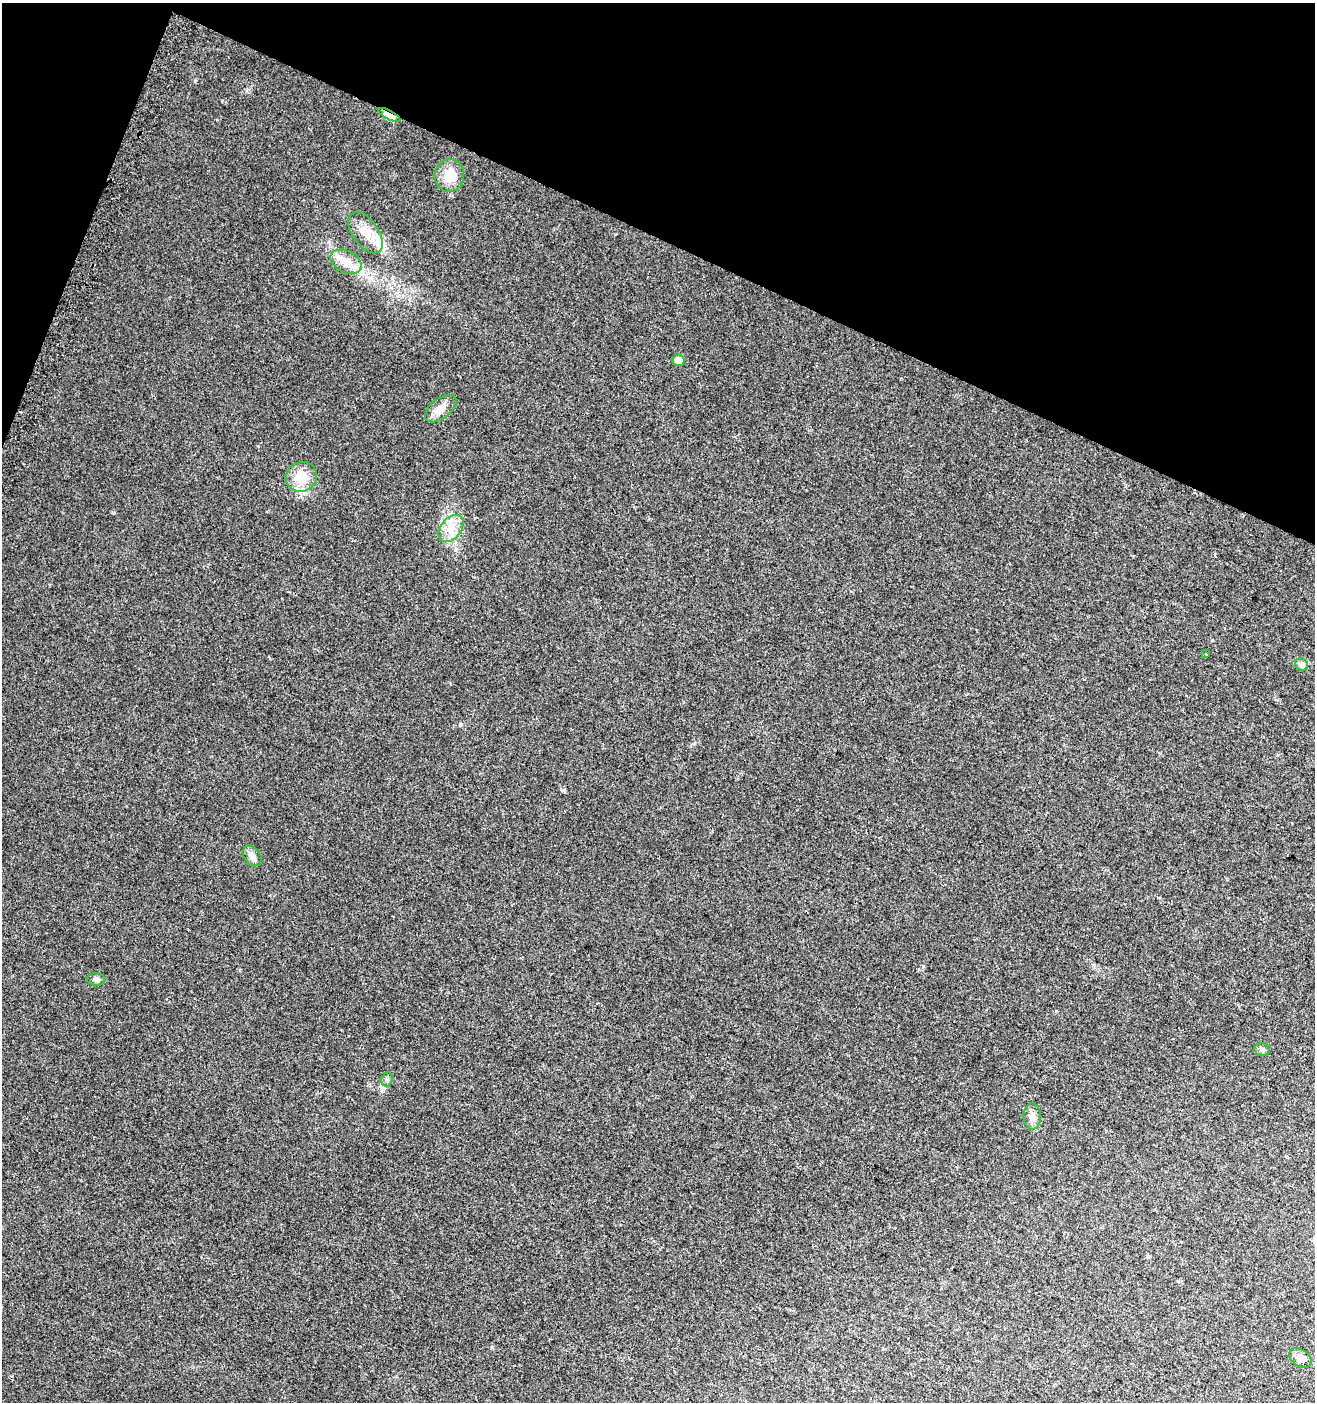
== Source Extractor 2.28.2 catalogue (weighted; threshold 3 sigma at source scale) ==
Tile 2 of 4 x 4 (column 2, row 1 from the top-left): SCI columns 1623-2935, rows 4213-5612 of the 5796 x 5642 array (HDU 1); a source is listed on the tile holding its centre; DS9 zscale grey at full resolution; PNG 1317 x 1404 px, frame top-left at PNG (2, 3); each listed source drawn as its Kron ellipse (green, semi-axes under 4 px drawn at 4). Shown black and unused: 19% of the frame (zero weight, under 2 of 3 exposures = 2% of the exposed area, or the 3 px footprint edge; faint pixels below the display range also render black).
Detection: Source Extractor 2.28.2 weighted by HDU 2 'WHT'; one run over the whole footprint, this tile lists its part. Background 0.0358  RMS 0.0082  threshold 0.037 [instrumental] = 3 sigma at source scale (4.5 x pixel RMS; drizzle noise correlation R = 1.50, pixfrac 1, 0.0396/0.0396 arcsec/px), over >= 5 px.
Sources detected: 18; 2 inside a brighter listed object's ellipse — not listed separately; the other 16 listed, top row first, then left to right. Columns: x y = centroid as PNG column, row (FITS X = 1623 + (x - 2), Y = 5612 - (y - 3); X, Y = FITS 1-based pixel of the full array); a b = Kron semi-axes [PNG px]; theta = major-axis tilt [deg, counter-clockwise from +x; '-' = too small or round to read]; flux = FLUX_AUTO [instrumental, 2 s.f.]
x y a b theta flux
389 115 12 4 -27 16
450 175 16 14 84 14
366 233 24 13 -55 13
346 262 16 11 -27 9.7
678 360 6 5 - 9.2
441 409 18 10 38 8.1
301 477 16 14 23 14
451 529 15 10 51 9.6
1206 654 3 2 - 0.9
1301 664 7 6 - 4.3
252 856 11 8 -50 4
96 979 9 6 -4 2.3
1262 1049 7 6 - 2.3
387 1079 7 5 70 1.7
1032 1116 13 8 -90 4.7
1300 1358 12 8 -35 5.6
Overlapping masked pixels (flux is a lower limit): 1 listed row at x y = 389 115
Unlisted compact peaks at least as high as the median listed source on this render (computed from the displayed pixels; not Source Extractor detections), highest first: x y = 564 790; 460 725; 247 90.